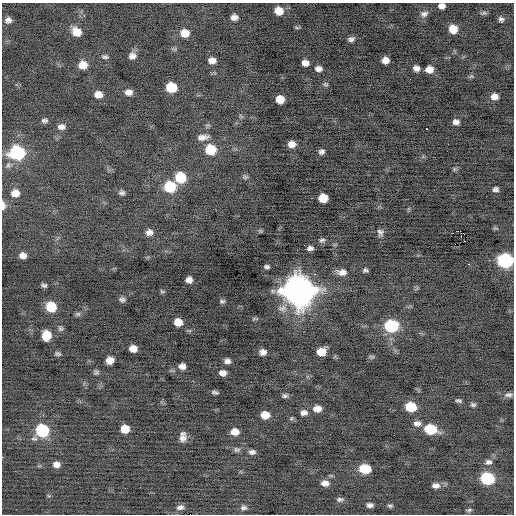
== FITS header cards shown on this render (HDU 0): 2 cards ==
NAXIS1  =                  512 / Axis length
NAXIS2  =                  512 / Axis length

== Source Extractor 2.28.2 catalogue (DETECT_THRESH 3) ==
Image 512 x 512 px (HDU 0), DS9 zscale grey, 1 PNG px = 1 image px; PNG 516 x 516 px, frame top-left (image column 1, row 512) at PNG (2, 3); no overlay
Background -0.212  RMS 0.74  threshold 2.22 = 3 sigma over >= 5 px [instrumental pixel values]
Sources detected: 112; all 112 listed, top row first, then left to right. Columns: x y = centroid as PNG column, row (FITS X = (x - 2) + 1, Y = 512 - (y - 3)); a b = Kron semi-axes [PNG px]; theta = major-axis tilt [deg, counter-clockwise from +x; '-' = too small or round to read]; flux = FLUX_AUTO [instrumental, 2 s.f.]
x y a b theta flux
442 6 6 5 - 260
279 11 8 8 - 710
484 13 7 5 27 89
424 14 11 8 17 200
234 17 7 6 - 280
501 19 5 5 - 130
8 20 6 6 - 200
297 27 8 3 0 64
453 29 7 7 - 730
76 32 8 7 - 650
185 33 9 7 -4 580
351 39 7 5 25 160
132 56 7 7 - 250
105 57 9 4 -1 110
212 60 7 5 -3 300
385 60 6 6 - 350
305 63 6 6 - 310
83 65 8 7 - 610
416 68 6 5 - 240
319 69 8 6 -9 220
429 69 7 6 - 420
471 76 7 4 1 73
325 84 7 5 -16 82
171 87 8 7 - 1700
129 92 7 5 -3 300
98 94 8 6 -7 420
494 96 7 6 - 310
280 99 7 7 - 640
44 120 7 5 -5 120
456 122 6 5 - 210
61 127 9 6 4 230
426 129 3 2 - 210
203 137 12 6 7 280
292 144 7 6 - 360
211 149 8 8 - 1500
321 152 6 5 - 150
17 153 10 8 -2 6000
454 169 6 4 71 70
180 177 9 8 - 1700
245 177 8 5 0 88
170 187 9 8 - 2300
495 189 6 5 - 150
15 193 9 8 - 460
122 193 7 5 -10 140
323 198 7 7 - 920
3 205 8 4 -88 260
260 231 7 4 -45 52
458 231 4 2 - 4700
149 232 8 6 8 260
380 232 9 8 - 180
322 240 8 6 10 130
310 248 7 5 1 170
23 255 7 5 -9 290
505 260 9 8 - 7400
468 264 2 2 - 230
267 267 5 3 - 110
365 270 5 3 - 110
342 272 11 7 -3 330
314 274 3 2 - 450
189 280 6 6 - 270
44 285 5 4 - 110
162 291 7 4 -13 64
299 291 12 11 - 86000
122 299 7 6 - 140
222 301 6 3 6 86
51 307 8 8 - 1500
78 314 7 6 - 100
255 319 11 3 -9 70
178 322 7 6 - 630
391 326 10 8 1 3600
60 328 7 6 - 110
46 335 8 7 - 990
133 348 7 6 - 460
263 352 6 5 - 250
321 352 8 6 8 690
58 354 8 5 -16 100
372 357 7 5 -17 76
110 360 7 6 - 470
227 361 6 5 - 180
182 366 6 5 - 280
96 372 6 6 - 100
223 373 7 5 -4 260
215 392 7 3 -12 110
508 395 11 6 3 180
285 396 7 5 5 120
459 401 7 4 -10 110
473 405 6 5 - 100
411 407 8 7 - 1600
317 409 8 6 3 390
304 413 8 6 0 220
265 415 7 6 - 620
291 418 6 5 - 74
417 423 10 7 -1 230
125 429 7 7 - 740
430 429 10 7 -9 2300
42 430 9 8 - 4000
235 432 7 6 - 450
183 437 11 7 85 310
237 450 9 7 -9 130
252 452 8 6 2 180
488 462 8 6 0 160
56 464 7 6 - 270
365 469 9 7 -4 1600
487 478 9 7 -9 4000
325 483 9 6 -5 310
436 486 9 6 0 240
340 499 9 6 6 140
370 505 6 4 -4 180
390 506 6 5 - 92
180 507 10 6 8 200
244 508 9 7 -9 160
469 510 7 4 16 76
At the frame edge (FLAGS 8, measured only in part): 3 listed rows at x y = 442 6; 3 205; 505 260